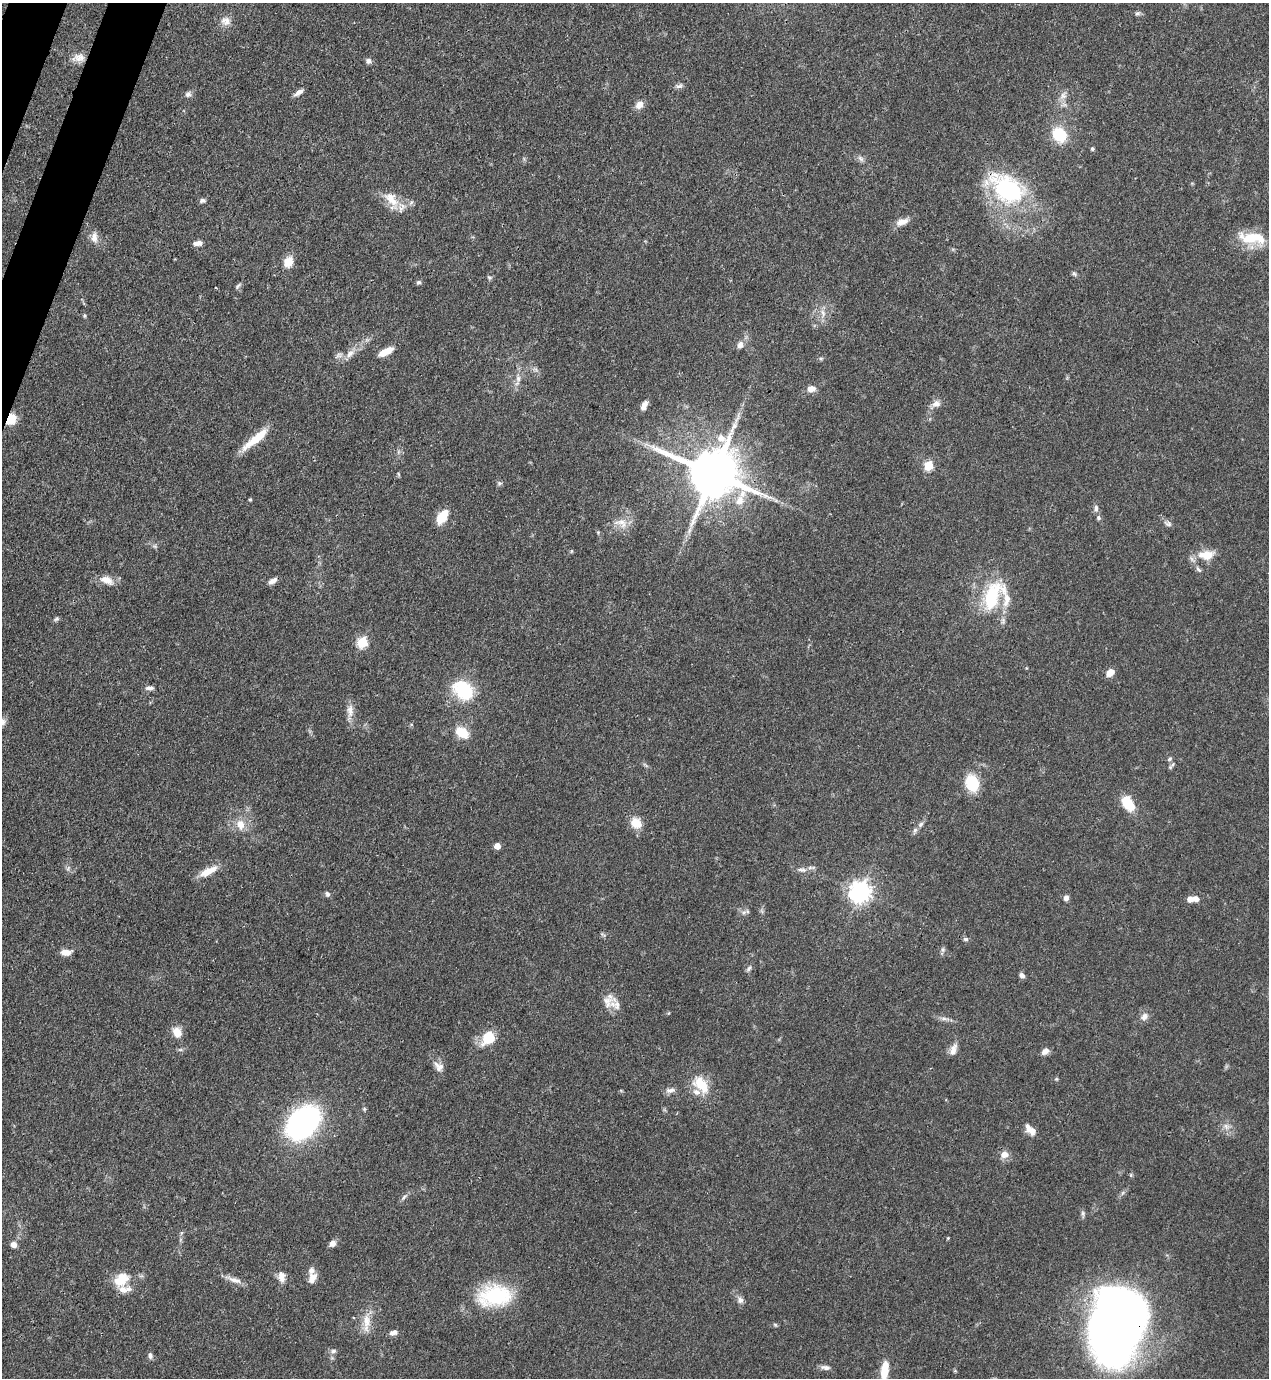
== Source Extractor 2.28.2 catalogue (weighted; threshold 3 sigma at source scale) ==
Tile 11 of 4 x 4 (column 3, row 3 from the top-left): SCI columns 2756-4022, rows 1416-2791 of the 5643 x 5582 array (HDU 1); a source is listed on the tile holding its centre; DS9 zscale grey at full resolution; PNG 1271 x 1380 px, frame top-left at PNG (2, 3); no overlay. Shown black and unused: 2% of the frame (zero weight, under 3 of 4 exposures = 7% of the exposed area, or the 3 px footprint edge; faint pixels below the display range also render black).
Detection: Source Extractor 2.28.2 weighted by HDU 2 'WHT'; one run over the whole footprint, this tile lists its part. Background 0.0656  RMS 0.0035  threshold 0.0157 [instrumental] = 3 sigma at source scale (4.5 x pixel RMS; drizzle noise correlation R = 1.50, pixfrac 1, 0.05/0.05 arcsec/px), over >= 5 px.
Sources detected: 127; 9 inside a brighter listed object's ellipse — not listed separately; the other 118 listed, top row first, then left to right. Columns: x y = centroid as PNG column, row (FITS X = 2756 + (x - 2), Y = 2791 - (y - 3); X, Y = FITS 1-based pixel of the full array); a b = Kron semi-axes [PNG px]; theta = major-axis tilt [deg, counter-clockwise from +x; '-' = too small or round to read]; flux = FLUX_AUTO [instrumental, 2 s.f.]
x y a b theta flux
1137 13 7 5 3 0.81
225 21 13 12 - 2.8
79 58 15 11 -3 3.1
368 61 7 7 - 1.2
679 86 11 6 17 1.1
299 92 12 5 34 1.7
188 94 9 8 - 1.2
1063 95 10 8 -88 1.9
639 105 10 7 47 2.7
1059 135 17 14 -46 11
1092 149 5 4 - 0.55
861 158 10 6 -45 1.2
1007 190 36 25 -37 47
391 199 26 14 -52 6.8
202 201 8 5 7 0.91
902 222 17 8 17 2.9
94 237 15 8 -87 2.5
1252 238 37 14 -8 11
197 243 10 5 7 2
288 262 11 8 59 5
1074 274 7 5 -61 0.68
489 277 7 5 -36 0.63
418 282 6 5 - 0.75
238 286 9 4 45 0.72
823 313 11 5 -72 1.7
85 316 5 4 - 0.46
740 345 10 8 59 1.7
386 352 16 7 29 4.4
350 353 15 8 43 2.9
821 358 6 4 0 0.51
518 379 10 6 -90 1.6
811 389 10 8 4 2.3
936 404 11 9 15 2.1
644 406 11 6 63 2.3
11 419 9 8 - 8.1
254 440 36 10 38 8
928 466 5 5 - 18
713 473 16 14 -27 2200
398 474 6 3 -71 0.42
499 483 7 5 19 0.67
250 500 4 4 - 0.37
1096 508 10 6 88 1.2
442 517 17 9 57 6.5
1098 518 6 5 - 0.72
621 523 20 11 -19 4
1168 524 12 6 -21 1.2
689 530 9 5 71 1.3
1206 555 23 12 2 6.4
1198 569 11 4 -49 0.96
107 580 17 9 -21 3.9
273 581 11 6 29 1.8
992 596 38 18 70 20
56 619 8 4 27 0.65
362 642 6 5 - 25
1110 673 8 6 44 3.7
150 688 12 6 6 1.3
463 690 24 18 -44 18
350 711 19 9 88 3
3 722 10 7 57 1.4
462 732 13 9 -36 7.9
1170 759 7 5 28 0.59
1173 764 8 5 48 0.82
972 783 15 11 -76 14
1128 803 15 9 -57 13
636 823 13 11 -44 5.4
921 824 8 6 37 1
240 825 14 11 -69 4.2
915 830 6 6 - 0.88
497 846 4 4 - 4
68 868 8 3 59 0.63
802 870 14 5 -8 1.6
208 871 24 9 27 5.1
860 892 8 7 - 230
327 894 7 5 -69 0.91
1066 898 7 6 - 1.3
1190 899 5 5 - 3
1196 899 6 5 - 1.9
744 912 6 5 - 0.85
965 939 7 5 -1 0.77
943 950 8 6 90 0.91
66 952 13 7 6 2.8
749 968 9 5 49 0.9
1022 975 7 5 -44 1.1
615 1005 23 13 -55 3.8
1144 1017 11 8 64 1.9
945 1019 14 4 -8 1.4
177 1032 13 10 -59 3.8
488 1038 10 8 48 15
953 1050 17 8 71 2.5
1045 1051 10 7 32 1.7
438 1067 15 9 -42 2.4
1056 1079 5 5 - 0.42
701 1084 23 14 -52 9.5
670 1090 13 6 12 1.6
364 1109 6 5 - 0.49
303 1122 26 18 45 100
1226 1126 9 7 -56 1.8
1029 1129 15 8 -60 2.6
1004 1154 9 8 - 2.9
404 1197 11 4 49 1.1
1083 1214 9 5 -84 0.82
948 1238 3 3 - 0.4
332 1243 8 6 41 1.8
14 1244 7 6 - 1.9
281 1276 15 8 -82 2.6
312 1278 15 9 63 2.8
234 1280 23 6 -19 2.7
119 1281 19 11 -5 5.8
495 1296 38 24 5 26
740 1300 10 7 -74 1.5
366 1321 21 10 -89 4.9
775 1325 6 5 - 0.5
1116 1325 66 41 74 370
393 1332 12 6 6 1.5
333 1351 8 5 2 0.99
150 1355 8 6 -77 1.1
825 1367 13 6 -9 1.4
884 1370 19 8 83 7.6
Overlapping masked pixels (flux is a lower limit): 4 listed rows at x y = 1007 190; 11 419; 713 473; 1116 1325
Isophote crosses this tile's border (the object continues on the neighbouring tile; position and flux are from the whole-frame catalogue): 2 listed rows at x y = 3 722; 884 1370